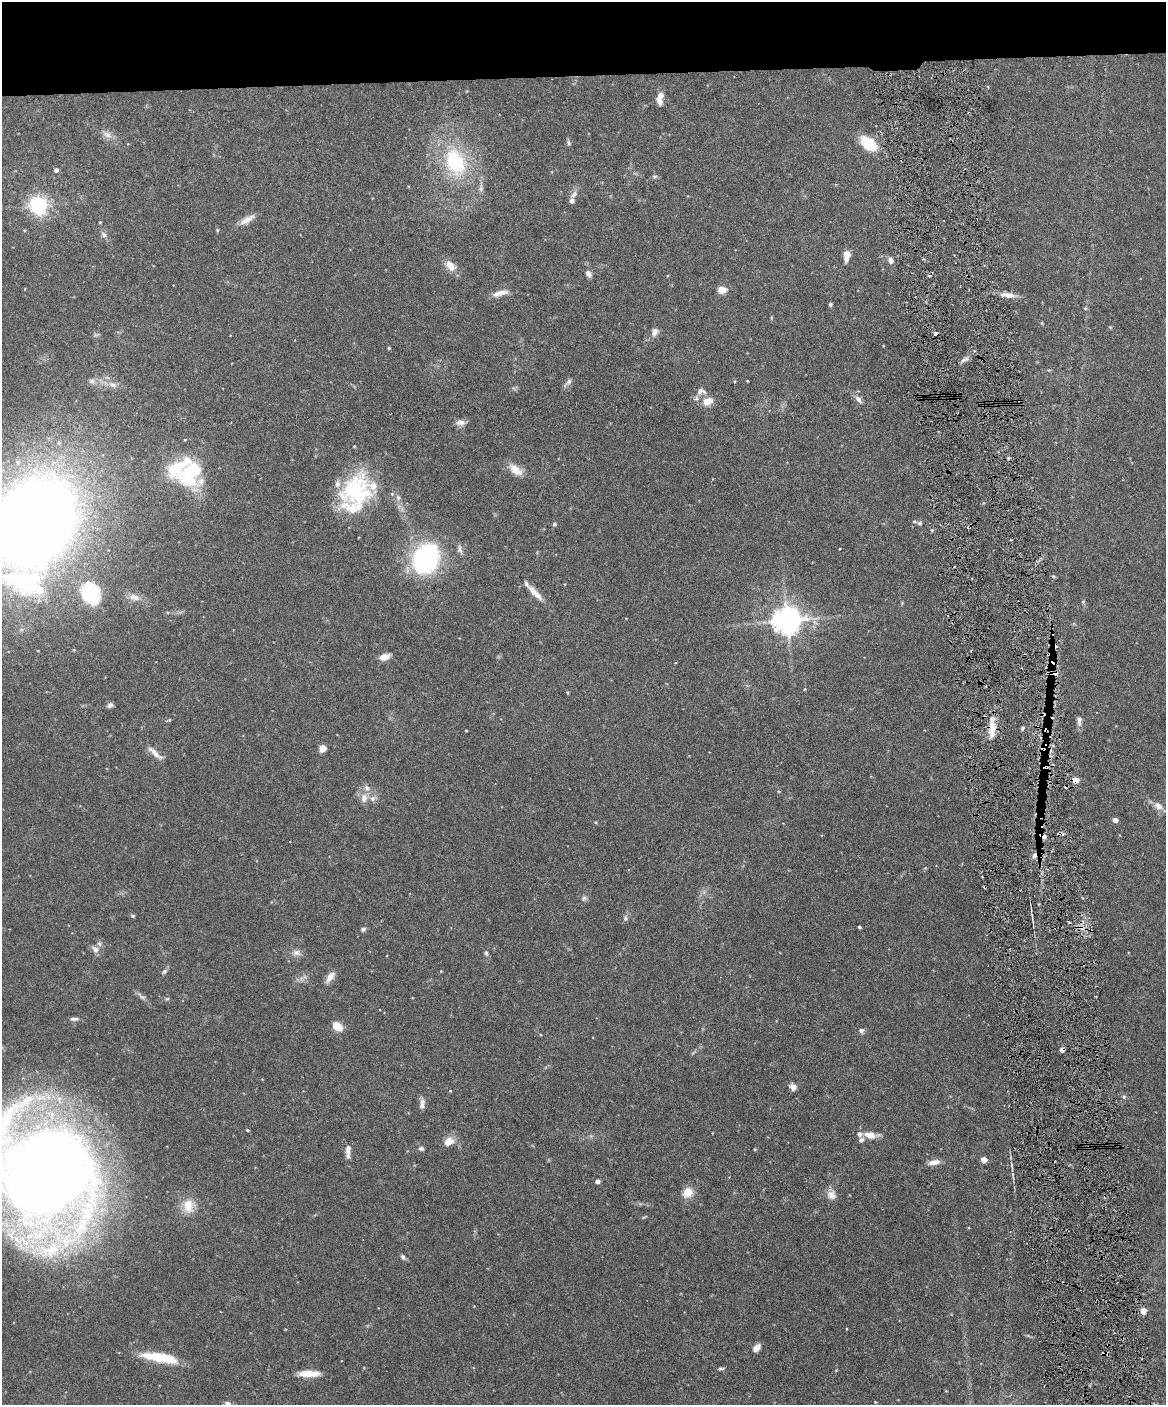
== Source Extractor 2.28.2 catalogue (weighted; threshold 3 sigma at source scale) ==
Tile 2 of 4 x 3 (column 2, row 1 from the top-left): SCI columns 1166-2329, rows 2941-4343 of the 4656 x 4583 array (HDU 1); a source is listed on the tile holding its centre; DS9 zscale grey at full resolution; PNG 1168 x 1407 px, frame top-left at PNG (2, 2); no overlay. Shown black and unused: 6% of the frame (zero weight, under 3 of 6 exposures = <1% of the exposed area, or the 3 px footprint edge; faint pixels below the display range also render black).
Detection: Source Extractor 2.28.2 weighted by HDU 2 'WHT'; one run over the whole footprint, this tile lists its part. Background 0.243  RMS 0.0049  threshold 0.02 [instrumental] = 3 sigma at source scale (4.09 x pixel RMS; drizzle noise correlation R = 1.36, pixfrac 0.8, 0.05/0.05 arcsec/px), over >= 5 px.
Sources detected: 131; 2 too faint to see at this stretch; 7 cosmic-ray / hot-pixel residue — not listed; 14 inside a brighter listed object's ellipse — not listed separately; the other 108 listed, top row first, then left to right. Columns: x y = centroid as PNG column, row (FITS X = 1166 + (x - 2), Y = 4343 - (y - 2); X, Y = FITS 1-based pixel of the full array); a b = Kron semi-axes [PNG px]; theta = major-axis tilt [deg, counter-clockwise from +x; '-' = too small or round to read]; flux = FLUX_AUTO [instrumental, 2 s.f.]
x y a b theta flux
660 95 6 6 - 2.9
107 134 14 8 -20 2.9
569 143 8 5 -69 0.93
869 144 16 10 -38 18
455 162 33 22 -69 36
56 170 5 5 - 1.5
654 176 6 6 - 0.88
481 188 11 6 79 1.7
574 194 12 7 47 2.2
39 205 7 6 - 210
247 219 22 7 30 3.9
100 222 4 3 - 0.41
217 230 5 4 - 0.54
104 235 9 6 -51 1.5
847 255 11 6 84 5.3
890 260 8 6 -70 2
450 266 17 11 -46 4.5
588 274 9 6 -52 1.8
722 290 5 4 - 14
500 293 21 6 14 3.8
1008 295 20 6 -8 3.8
830 304 4 4 - 0.78
1085 308 5 4 - 0.52
654 332 11 8 72 2.3
389 348 4 3 - 0.51
965 359 13 6 33 1.7
92 381 9 7 0 1.6
747 381 3 2 - 0.33
568 382 15 5 46 1.5
113 385 13 7 -22 3
700 391 12 8 63 2.6
859 400 12 6 -51 2
708 401 12 9 25 5.2
461 423 13 8 -2 2.4
515 470 20 10 -39 5.4
191 472 30 24 58 37
357 490 45 37 58 44
398 497 7 5 -68 1.3
34 522 62 48 57 840
920 523 7 6 - 1.1
554 524 5 5 - 0.69
460 549 13 6 -79 1.8
426 558 27 21 61 73
1053 576 6 4 -43 0.56
24 581 65 38 -11 77
535 593 28 7 -47 4.8
91 594 22 16 -66 39
134 597 16 9 -16 3.8
1083 602 5 5 - 0.6
787 620 9 8 - 620
74 650 5 3 - 0.38
384 657 11 6 16 3.9
1052 662 20 9 86 7.1
804 689 4 3 - 0.4
110 705 7 6 - 1.4
1079 720 14 6 -89 2
1022 728 6 4 88 0.66
992 729 28 7 88 7.9
466 730 4 2 - 0.32
322 748 5 5 - 9.6
155 753 24 6 -41 3.5
1075 780 5 4 - 7.4
364 798 13 10 -88 3.7
1158 806 15 9 -41 3.5
1115 820 4 4 - 3.2
1034 855 7 5 81 1.6
584 898 8 6 26 1.2
133 916 6 5 - 0.63
625 918 8 7 - 1.2
859 927 3 3 - 0.64
1081 927 10 4 -13 1.8
363 929 6 5 - 1.2
95 949 10 8 -48 2.6
296 953 12 8 -7 2.3
486 953 8 5 -75 1
164 971 8 5 50 1.1
441 971 3 3 - 0.29
330 977 14 7 54 3.5
167 999 6 5 - 0.67
74 1019 11 4 0 1.3
337 1026 11 7 -38 6.1
861 1031 7 7 - 1.3
1062 1050 4 4 - 3
793 1087 8 7 - 2.5
450 1091 3 3 - 0.31
1124 1096 6 5 - 0.79
422 1104 14 6 83 2.1
247 1130 4 3 - 0.45
870 1135 15 8 -11 4.6
448 1142 12 9 43 4.7
421 1149 7 5 -12 1.1
755 1149 4 3 - 0.42
348 1151 18 6 88 2.7
984 1160 4 4 - 5.7
934 1162 16 7 11 3.2
1012 1166 11 3 -82 1.2
46 1173 88 62 84 750
597 1181 4 4 - 2.1
688 1192 13 12 - 5.6
831 1195 13 12 - 3.4
188 1206 21 16 -87 8.1
403 1257 8 5 -58 1.1
1143 1311 7 7 - 2.9
756 1348 9 6 51 3.4
160 1358 42 9 -10 17
721 1368 9 4 -3 0.85
309 1373 24 7 -1 6.9
228 1403 7 5 -16 1.3
Overlapping masked pixels (flux is a lower limit): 6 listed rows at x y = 1052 662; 992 729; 1075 780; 1034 855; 1081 927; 1062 1050
Isophote crosses this tile's border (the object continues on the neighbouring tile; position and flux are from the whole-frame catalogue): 3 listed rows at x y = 34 522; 46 1173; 228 1403